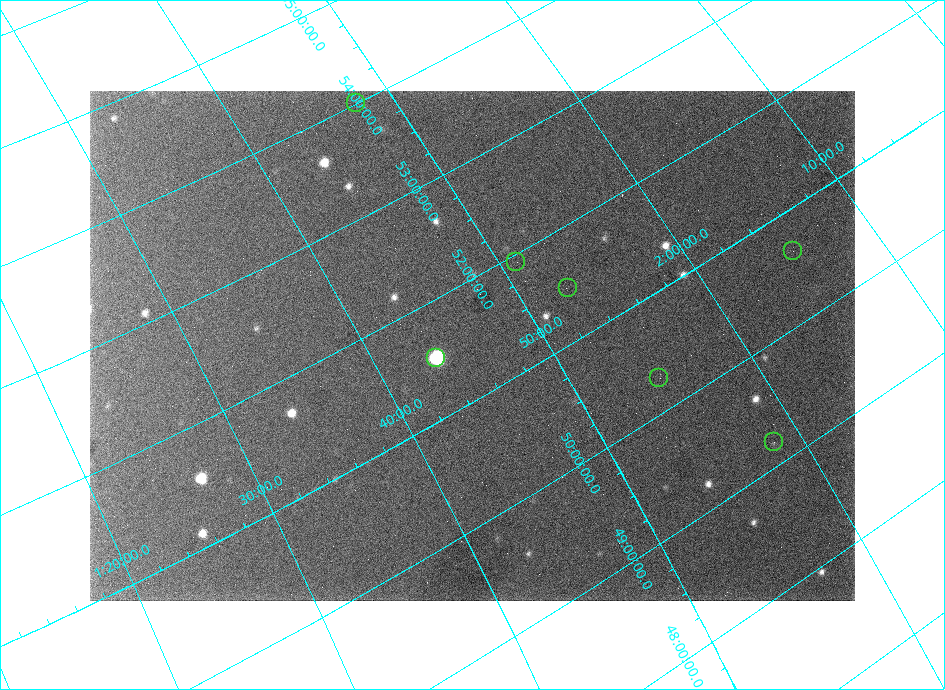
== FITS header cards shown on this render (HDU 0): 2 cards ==
NAXIS1  =                  765 /
NAXIS2  =                  510 /

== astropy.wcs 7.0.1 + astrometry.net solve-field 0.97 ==
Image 765 x 510 px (HDU 0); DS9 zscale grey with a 90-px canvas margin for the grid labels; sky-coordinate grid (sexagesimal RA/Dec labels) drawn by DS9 from the SOLVED WCS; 7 Tycho-2 reference stars matched to detected sources circled (green)
Header WCS: none
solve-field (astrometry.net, Tycho-2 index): SOLVED blind (the file carries no WCS)
Solved WCS: RA---TAN-SIP/DEC--TAN-SIP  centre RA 01:45:55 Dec +51:27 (26.48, +51.45 deg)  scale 34.5 x 33.9 arcsec/px (non-square pixels)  FOV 440.3' x 288.5'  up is +31 deg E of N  parity flipped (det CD > 0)
(file carries no celestial WCS; the grid is the blind solution)
Tycho-2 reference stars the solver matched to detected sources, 7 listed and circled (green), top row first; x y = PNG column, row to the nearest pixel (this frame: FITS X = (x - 90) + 1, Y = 510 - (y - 91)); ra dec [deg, ICRS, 3 dp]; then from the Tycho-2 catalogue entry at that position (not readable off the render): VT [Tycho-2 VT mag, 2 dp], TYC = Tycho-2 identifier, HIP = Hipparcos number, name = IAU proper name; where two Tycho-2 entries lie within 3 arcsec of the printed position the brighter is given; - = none
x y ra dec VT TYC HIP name
356 103 26.926 +54.004 7.42 3684-1359-1 8357 -
793 251 31.362 +50.643 7.05 3293-762-1 9754 -
516 262 27.738 +51.933 6.00 3291-1592-1 8598 -
568 288 28.211 +51.475 6.27 3292-1143-1 8771 -
436 358 25.901 +51.516 6.85 3291-1611-1 8063 -
659 378 28.687 +50.296 7.01 3288-1377-1 8914 -
774 442 29.640 +49.204 5.81 3288-2587-1 9222 -